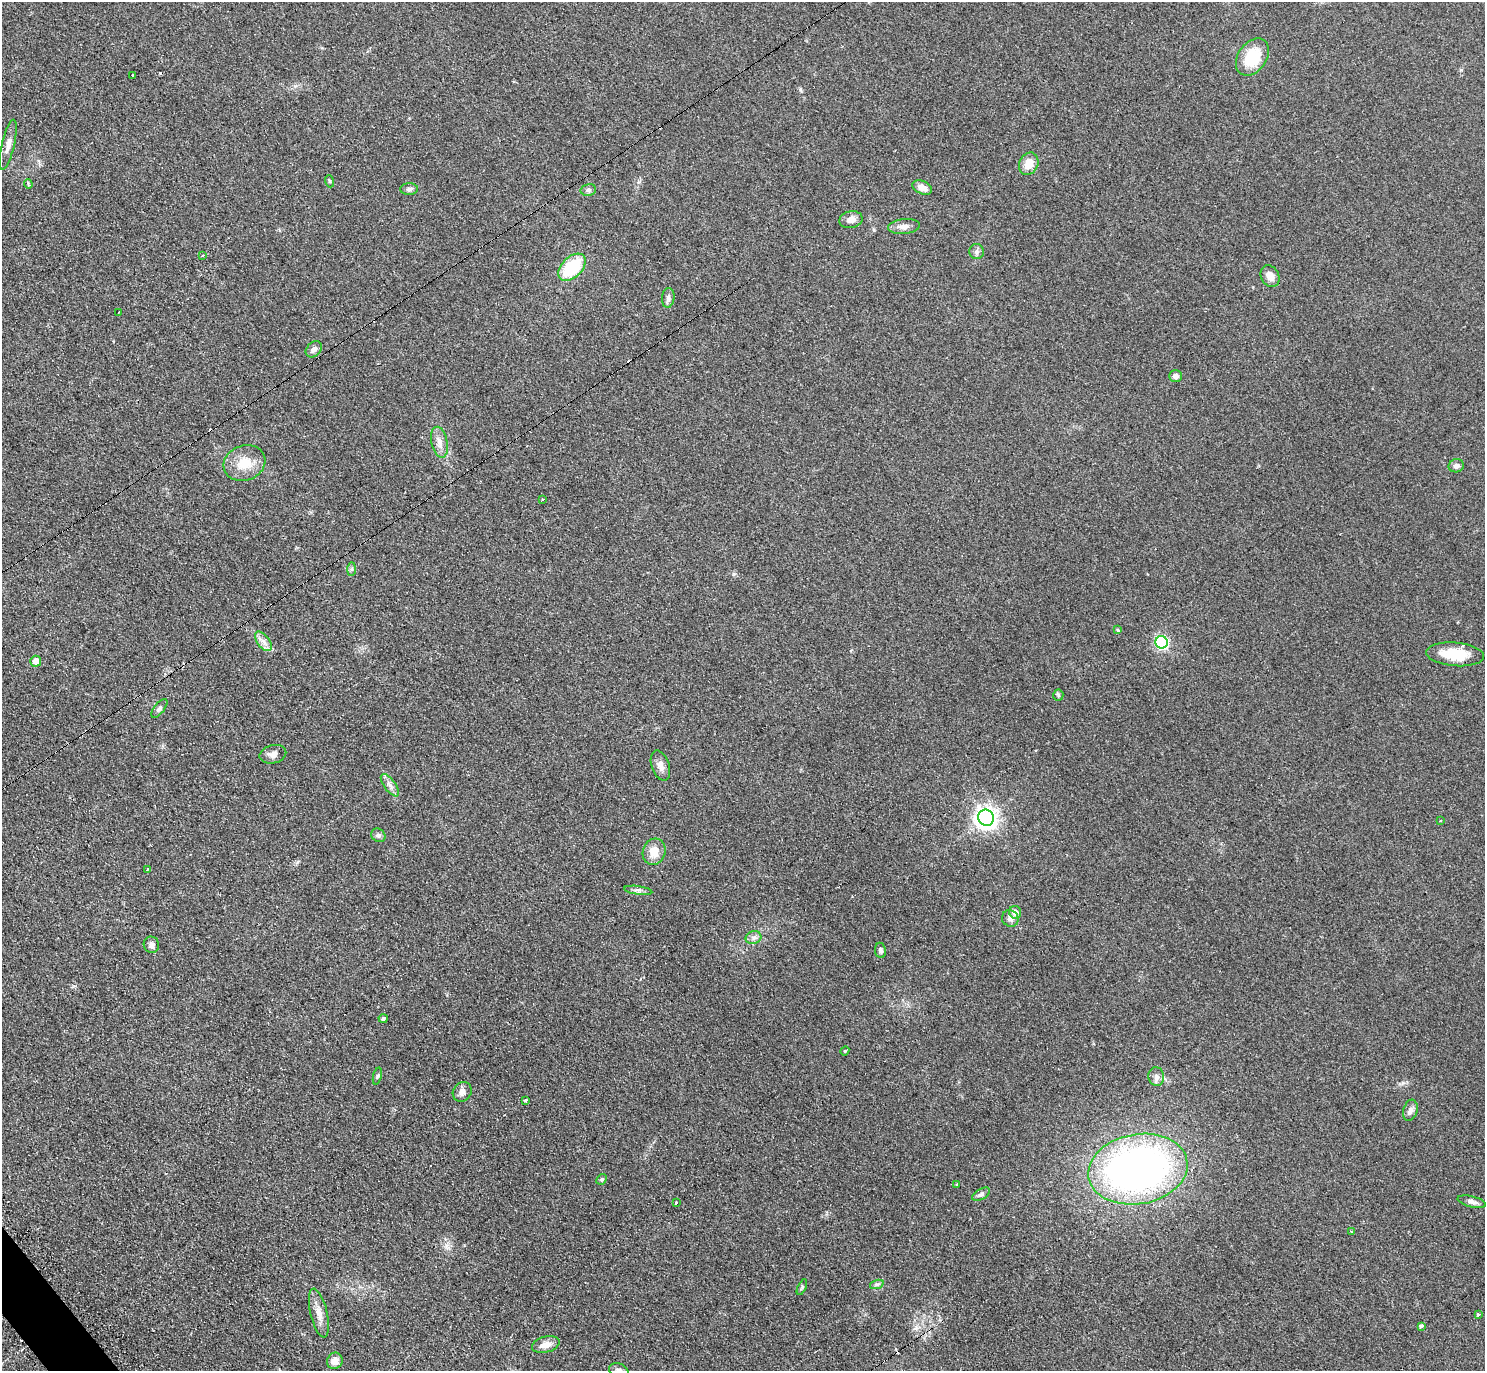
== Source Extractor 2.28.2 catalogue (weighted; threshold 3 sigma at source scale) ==
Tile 7 of 4 x 4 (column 3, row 2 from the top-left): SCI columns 2971-4453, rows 2896-4264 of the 5951 x 5939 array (HDU 1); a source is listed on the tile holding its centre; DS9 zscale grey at full resolution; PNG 1487 x 1373 px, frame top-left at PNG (2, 2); each listed source drawn as its Kron ellipse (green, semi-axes under 4 px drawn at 4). Shown black and unused: <1% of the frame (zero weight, under 2 of 3 exposures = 2% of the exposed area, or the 3 px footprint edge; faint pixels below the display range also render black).
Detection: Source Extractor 2.28.2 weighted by HDU 2 'WHT'; one run over the whole footprint, this tile lists its part. Background 0.14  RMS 0.013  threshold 0.0567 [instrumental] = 3 sigma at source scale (4.5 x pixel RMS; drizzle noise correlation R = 1.50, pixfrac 1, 0.05/0.05 arcsec/px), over >= 5 px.
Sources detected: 73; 5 cosmic-ray / hot-pixel residue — neither listed nor drawn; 1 inside a brighter listed object's ellipse — not listed separately; the other 67 listed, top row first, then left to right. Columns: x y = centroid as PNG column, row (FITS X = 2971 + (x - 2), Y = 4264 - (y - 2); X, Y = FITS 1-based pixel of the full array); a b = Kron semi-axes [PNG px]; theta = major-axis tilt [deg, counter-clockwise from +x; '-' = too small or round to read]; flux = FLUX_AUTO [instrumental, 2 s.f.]
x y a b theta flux
1252 57 20 14 54 44
132 75 3 2 - 1.9
8 145 26 6 77 9.6
1029 164 12 9 64 15
329 181 6 4 -71 1.4
28 184 5 3 - 1.8
922 187 10 6 -25 9.1
409 189 8 6 3 3.5
588 190 8 6 13 3
851 220 12 8 11 8
904 226 16 7 6 7.2
976 252 7 7 - 3.6
202 255 3 3 - 1.2
572 267 16 10 44 65
1270 276 11 9 -60 11
668 298 10 6 85 4.4
119 312 3 2 - 2.1
314 349 9 7 45 4.9
1175 376 6 6 - 4.8
439 442 16 8 -77 9.2
244 463 21 17 20 26
1456 466 8 6 13 5
542 500 3 2 - 1.9
351 569 7 4 89 2.3
1118 630 4 4 - 1.8
263 641 11 6 -54 6.3
1162 642 6 6 - 190
1455 654 29 12 -5 36
36 661 5 5 - 13
1058 695 5 5 - 2.2
159 708 11 5 52 3.2
273 754 13 9 14 6.9
660 766 16 8 -71 8.7
390 785 13 5 -54 5.7
986 818 8 7 - 820
1441 821 3 3 - 1.5
378 835 7 6 - 3.4
654 852 13 11 73 16
148 869 4 2 - 0.85
638 890 14 4 -7 3.8
1015 912 6 6 - 8.2
1010 919 8 8 - 5.9
753 938 8 6 18 4.3
151 945 8 7 - 5.1
880 950 8 5 -82 3.4
383 1019 5 4 - 3.5
845 1051 4 4 - 1.7
377 1076 9 3 77 2
1156 1077 9 7 -78 5.5
462 1092 10 9 - 6.8
525 1101 3 3 - 19
1410 1110 11 7 74 5.3
1138 1169 50 35 10 650
602 1179 6 4 44 2
957 1184 4 3 - 1.4
981 1194 10 5 31 3.4
1472 1202 14 5 -13 5.4
676 1203 3 3 - 6
1351 1231 3 3 - 5
877 1284 7 4 18 2.7
802 1287 8 4 65 2.1
319 1313 25 8 -76 13
1478 1315 3 3 - 6.4
1421 1326 4 3 - 22
546 1345 14 8 15 12
335 1361 8 7 - 10
619 1370 10 6 -18 4.2
Isophote crosses this tile's border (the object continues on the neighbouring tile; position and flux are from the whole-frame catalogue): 1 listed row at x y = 619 1370